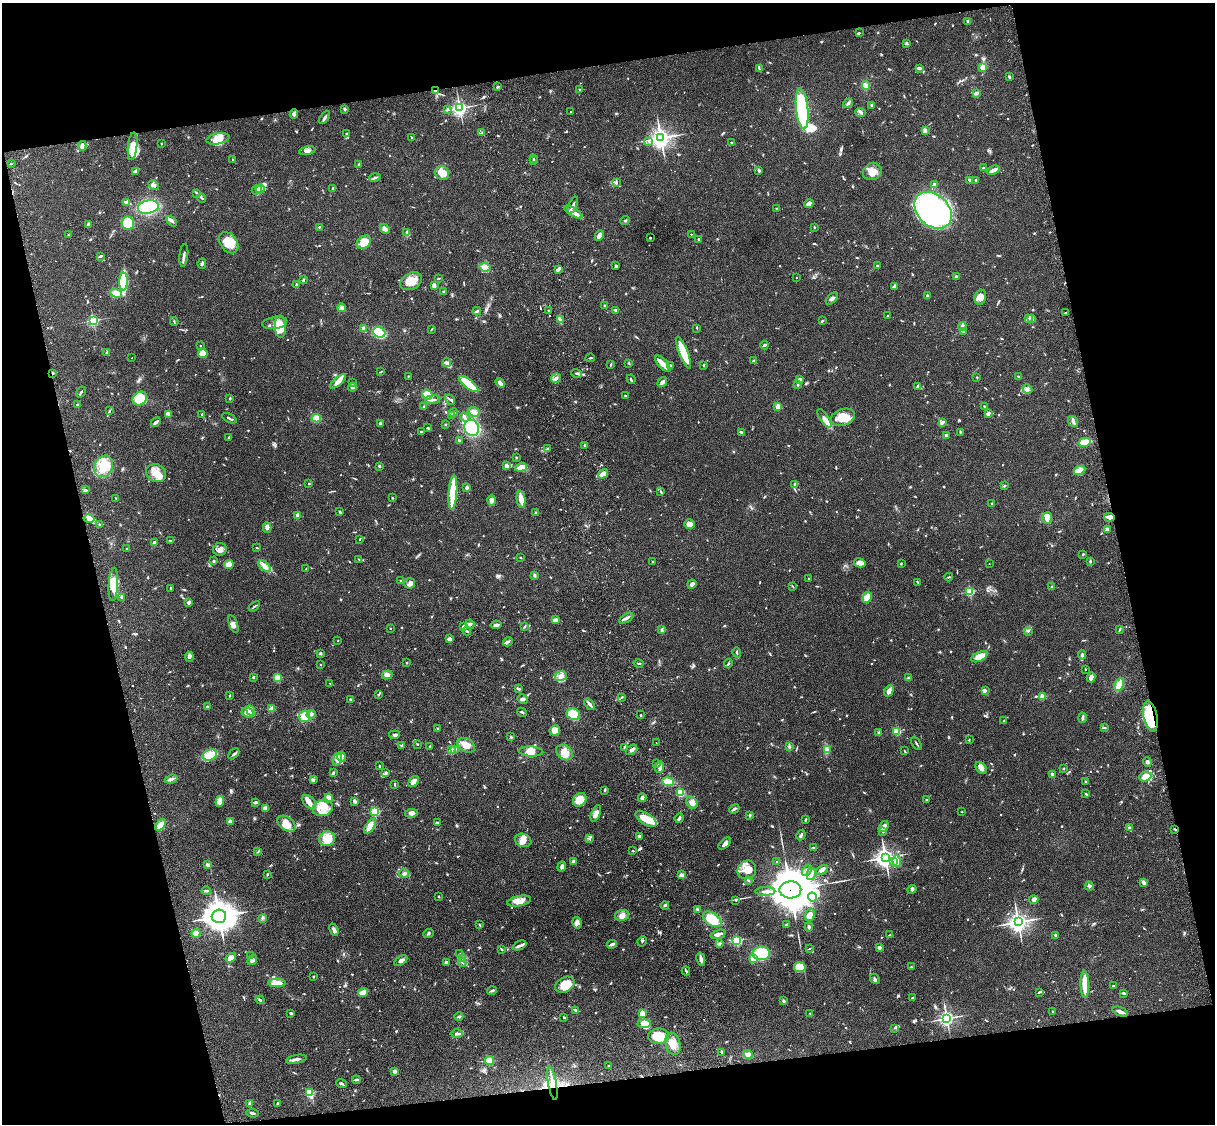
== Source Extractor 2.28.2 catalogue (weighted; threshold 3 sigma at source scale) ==
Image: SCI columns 121-4969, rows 277-4763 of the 5088 x 4927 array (HDU 1 of 3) = the unmasked area's bounding box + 8 px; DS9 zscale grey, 4 x 4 block average (1 PNG px = mean of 4 x 4 image px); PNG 1217 x 1126 px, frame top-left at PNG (2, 3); each listed source drawn as its Kron ellipse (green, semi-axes under 4 px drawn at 4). Shown black and unused: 25% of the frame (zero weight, under 3 of 4 exposures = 6% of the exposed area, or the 3 px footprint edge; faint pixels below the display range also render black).
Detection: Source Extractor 2.28.2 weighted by HDU 2 'WHT'. Background 0.0771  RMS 0.0058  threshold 0.0259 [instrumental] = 3 sigma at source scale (4.5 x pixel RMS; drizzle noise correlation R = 1.50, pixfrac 1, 0.05/0.05 arcsec/px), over >= 5 px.
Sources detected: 1041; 2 too faint to see at this stretch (4 x 4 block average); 3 inside a brighter object's white glare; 4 cosmic-ray / hot-pixel residue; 1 long thin detection or spike segment (spike, bleed or trail) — neither listed nor drawn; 26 coinciding with a brighter row at this scale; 62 inside a brighter listed object's ellipse — not listed separately; of the other 943, all 500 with FLUX_AUTO >= 2.33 (the completeness limit of this list) listed and drawn (443 fainter detections not listed), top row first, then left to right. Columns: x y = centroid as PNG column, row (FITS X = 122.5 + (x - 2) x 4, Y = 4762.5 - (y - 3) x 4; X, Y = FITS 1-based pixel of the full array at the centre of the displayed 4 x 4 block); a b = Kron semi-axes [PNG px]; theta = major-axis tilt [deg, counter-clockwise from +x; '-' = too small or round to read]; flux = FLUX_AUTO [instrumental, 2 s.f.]
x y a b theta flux
968 21 3 2 - 4.1
859 33 3 2 - 2.9
906 43 4 3 - 4.2
983 67 2 2 - 130
919 68 3 2 - 9.4
759 69 4 2 - 3.8
1009 77 3 2 - 6.4
866 85 4 3 - 15
498 87 3 2 - 4.3
580 89 3 2 - 3.3
435 90 3 2 - 2.5
976 93 3 2 - 18
848 103 5 3 - 6.2
872 105 3 2 - 3.8
460 108 3 3 - 820
345 109 3 2 - 6.7
802 109 21 6 -84 310
447 110 3 2 - 3.7
570 111 2 2 - 2.4
860 112 5 3 - 7
294 114 4 3 - 10
325 118 7 2 53 7.9
925 130 3 2 - 7.2
482 133 3 2 - 2.9
347 134 3 2 - 6.1
411 138 2 2 - 2.7
661 138 4 4 - 1700
218 139 12 5 10 56
649 142 4 2 - 3.9
731 142 3 2 - 2.5
161 143 2 2 - 2.3
82 146 5 3 - 23
133 146 14 4 84 47
307 151 8 3 11 10
534 158 2 2 - 2.5
233 159 3 2 - 2.7
533 160 3 2 - 2.7
11 164 2 2 - 2.4
359 164 3 2 - 5.5
983 168 2 2 - 12
759 170 4 2 - 6
993 170 6 2 24 20
135 171 4 3 - 5.8
872 172 9 8 - 44
442 173 7 6 - 51
375 178 6 2 18 5.8
970 180 4 2 - 4.7
976 180 2 2 - 3.5
616 183 3 2 - 3.2
153 185 5 3 - 7.7
934 185 2 2 - 46
333 188 3 2 - 5.7
260 189 4 3 - 10
257 190 5 3 - 10
197 194 4 2 - 4.6
201 198 5 2 - 4.8
126 202 3 3 - 4.4
809 204 5 3 - 17
573 205 9 2 65 11
148 207 10 6 10 260
777 208 3 2 - 2.7
933 210 21 15 -44 1200
573 212 10 3 -30 16
625 220 4 2 - 4.2
172 221 6 2 -47 7.5
128 223 6 6 - 84
88 224 4 3 - 4.6
319 227 2 2 - 3.3
814 227 2 2 - 2.6
385 229 6 3 -46 10
407 232 4 2 - 4
691 234 2 2 - 3.1
68 235 3 2 - 2.4
599 236 5 4 - 15
650 237 2 2 - 4
698 239 2 2 - 8.5
364 242 8 6 43 57
229 243 12 8 -52 64
184 255 11 2 83 11
101 256 3 2 - 5
202 264 5 2 - 6.5
877 265 2 2 - 2.7
616 266 2 2 - 7.8
485 267 5 4 - 14
558 269 3 3 - 6.2
956 276 2 2 - 3.8
438 278 4 2 - 3.4
796 278 2 2 - 2.5
304 280 3 2 - 5
411 281 12 8 27 42
123 282 9 3 88 260
297 285 2 2 - 22
434 285 3 2 - 4.3
895 286 4 3 - 6.7
443 291 2 2 - 6.7
116 293 6 4 -23 25
928 296 2 2 - 21
980 297 8 5 72 23
832 298 7 3 45 9.7
605 306 3 2 - 4.7
341 308 4 3 - 18
548 310 2 2 - 3
615 310 3 2 - 5.1
477 311 4 2 - 4.6
1065 313 2 2 - 3.3
887 316 2 2 - 4.5
1032 318 3 2 - 3.3
560 319 4 2 - 3.9
1028 319 3 2 - 4.4
93 320 2 2 - 550
174 321 4 2 - 3
822 321 4 2 - 4.9
275 323 12 6 9 24
280 326 11 5 -88 60
962 326 4 3 - 8.9
363 328 3 3 - 11
697 328 3 2 - 2.6
431 329 4 2 - 2.4
379 332 6 5 - 160
963 332 2 2 - 3.2
764 345 4 2 - 5.4
200 346 2 2 - 2.4
106 352 3 3 - 3.9
203 353 5 4 - 43
684 353 17 4 -68 95
132 358 2 2 - 2.5
590 358 5 2 - 3.6
753 361 2 2 - 4.9
447 363 5 3 - 6.8
629 363 3 2 - 2.4
663 364 10 4 -48 24
610 365 3 2 - 2.4
670 365 3 2 - 2.9
704 365 3 2 - 3.6
380 372 3 2 - 2.8
53 373 2 2 - 3.3
576 373 5 2 - 5.1
408 376 2 2 - 2.5
1019 376 3 2 - 3
977 377 2 2 - 2.5
556 378 5 3 - 11
631 379 5 2 - 3.4
800 379 2 2 - 42
338 381 10 4 42 24
662 382 5 3 - 8.8
352 383 2 2 - 2.9
500 383 5 2 - 15
469 384 12 4 -38 130
798 385 2 2 - 2.8
353 387 4 2 - 4.6
918 387 4 3 - 3.8
1027 389 5 3 - 8
81 392 6 2 58 4.5
427 395 5 4 - 44
625 395 2 2 - 2.8
140 398 7 6 - 89
230 398 3 2 - 2.9
433 400 7 2 7 7.7
450 400 6 2 -40 4.8
77 405 3 2 - 3.1
778 406 2 2 - 87
424 407 3 3 - 3.7
985 407 3 2 - 3.2
109 411 4 2 - 4
453 412 4 2 - 4.5
474 412 6 4 -21 18
168 414 4 3 - 6.3
988 414 3 2 - 11
202 415 4 2 - 5
451 415 3 2 - 2.4
465 417 5 3 - 6.8
843 417 12 8 17 52
229 418 8 2 -28 6.3
316 418 5 4 - 37
824 418 11 4 -55 19
156 422 5 3 - 7.7
943 422 4 2 - 7.6
1073 422 6 3 -54 9.6
380 423 2 2 - 25
445 424 2 2 - 3.8
427 428 3 2 - 2.4
472 428 8 7 - 190
421 431 2 2 - 2.6
741 432 3 2 - 5.7
960 432 3 2 - 2.5
946 435 4 2 - 7.8
229 437 3 2 - 3.3
459 440 4 2 - 5.2
1085 442 6 3 13 49
585 446 3 2 - 3.4
548 448 3 2 - 6
516 457 2 2 - 2.3
104 466 11 9 63 66
379 466 2 2 - 5.3
506 466 3 3 - 12
521 467 6 4 17 28
1079 470 6 4 26 36
156 473 10 8 -25 48
603 474 5 3 - 33
309 483 2 2 - 2.3
795 484 3 3 - 4.8
1004 486 4 2 - 4.1
467 487 2 2 - 16
85 490 2 2 - 2.4
661 492 4 2 - 3.9
453 493 17 3 86 160
116 498 2 2 - 3.3
392 498 2 2 - 2.4
521 499 8 3 -83 35
492 500 5 3 - 9.6
991 504 3 2 - 3.4
340 512 2 2 - 6.9
536 512 3 2 - 2.9
298 515 2 2 - 77
1109 517 5 4 - 15
1047 518 6 4 73 31
89 519 5 3 - 12
99 524 2 2 - 2.4
689 524 5 5 - 22
267 528 5 4 - 10
1107 529 3 3 - 17
170 540 3 2 - 2.4
360 540 3 2 - 2.8
154 543 2 2 - 14
257 548 2 2 - 2.9
127 549 3 2 - 2.4
220 549 7 6 - 18
1083 554 2 2 - 5.3
521 558 3 2 - 2.4
359 559 3 2 - 2.7
214 561 2 2 - 15
1090 561 3 2 - 5.5
652 562 2 2 - 3.4
860 563 6 4 -10 26
901 563 3 2 - 2.7
229 564 5 4 - 37
989 564 2 2 - 2.6
264 566 7 4 -43 17
306 569 2 2 - 2.5
534 575 3 3 - 4.5
949 577 4 2 - 3.2
809 578 2 2 - 5.2
401 580 2 2 - 2.6
917 582 3 2 - 2.8
410 583 5 5 - 11
113 584 17 4 87 63
692 584 5 3 - 12
793 586 4 2 - 3
1052 587 2 2 - 9.3
171 589 3 2 - 3
970 591 2 2 - 310
122 597 3 2 - 8.3
867 597 6 3 62 43
189 602 4 3 - 7.9
254 606 6 2 36 4.7
626 618 8 2 30 9.4
555 620 4 4 - 17
233 624 9 3 -70 13
470 624 5 3 - 6
496 625 5 3 - 7.7
524 626 4 2 - 3.6
463 627 3 3 - 7.3
390 628 2 2 - 6.9
1120 629 4 2 - 3
662 630 3 2 - 4.2
467 631 4 2 - 6.8
1028 631 2 2 - 2.3
449 639 4 3 - 11
338 641 2 2 - 3.2
508 642 5 2 - 5.5
737 652 5 2 - 4.1
321 653 3 2 - 4.4
1082 655 5 2 - 6.4
189 657 5 3 - 8.7
979 657 9 4 26 44
407 663 2 2 - 3.1
638 663 5 2 - 3.6
320 664 2 2 - 4.5
728 664 4 2 - 4.1
1085 669 2 2 - 3.1
387 675 5 4 - 9.5
561 676 6 5 - 18
253 677 2 2 - 4.8
1091 677 5 3 - 17
277 678 2 2 - 140
909 678 4 3 - 5
330 684 3 2 - 2.6
1119 685 6 3 61 70
518 688 3 2 - 10
985 690 4 3 - 5.8
889 691 6 4 60 17
379 694 4 2 - 4.4
230 695 3 2 - 3.4
1042 696 2 2 - 130
622 697 3 2 - 2.6
351 699 3 2 - 5.8
523 699 5 3 - 8
590 704 6 2 -51 8.9
207 707 2 2 - 28
272 709 3 3 - 19
251 711 5 2 - 45
522 712 5 2 - 4.6
248 713 6 4 -26 25
311 714 5 2 - 5.8
573 714 7 5 -25 58
641 715 2 2 - 3.6
305 716 6 5 - 46
1150 716 16 7 -78 140
1082 718 5 2 - 9.1
1004 721 3 2 - 3
1104 727 2 2 - 2.5
438 728 3 2 - 2.5
555 730 5 5 - 37
897 731 2 2 - 230
879 732 3 2 - 3.2
394 735 5 3 - 6.7
511 737 3 2 - 3.4
969 739 3 2 - 2.7
656 743 2 2 - 4.1
916 743 7 2 -60 4.9
418 744 2 2 - 4.9
402 745 4 2 - 2.9
466 745 9 6 -29 33
429 747 3 2 - 2.3
624 747 3 2 - 2.6
789 747 3 3 - 4.7
455 749 3 2 - 4.1
827 749 4 2 - 6.1
451 750 3 2 - 13
632 750 6 3 38 11
531 751 12 5 -3 29
905 751 3 2 - 3
565 752 9 7 -38 35
234 754 6 2 44 5.6
210 755 7 5 20 60
341 757 4 2 - 5.5
337 759 7 3 72 13
1147 762 4 3 - 7.3
657 764 2 2 - 2.5
379 766 3 2 - 2.8
660 767 6 3 70 10
981 768 7 4 -52 15
1063 768 2 2 - 3.3
333 773 4 2 - 5.8
385 773 2 2 - 2.4
1052 774 3 2 - 13
1145 777 6 5 - 32
171 779 6 3 18 8.9
313 779 2 2 - 3.2
1086 781 2 2 - 2.8
413 782 6 4 48 19
668 782 6 4 -10 65
395 784 4 2 - 3.6
605 790 3 2 - 3.6
680 793 3 3 - 84
1086 794 3 2 - 3.2
329 798 4 3 - 25
642 798 4 3 - 12
580 800 7 6 - 65
926 800 2 2 - 11
220 801 5 4 - 23
355 801 3 2 - 11
255 802 4 2 - 10
309 802 8 5 -48 19
692 803 6 5 - 19
265 808 3 3 - 20
323 808 10 8 11 57
734 809 5 2 - 7.4
375 812 2 2 - 300
962 812 2 2 - 3.1
411 813 6 4 8 11
596 813 9 4 67 21
750 815 2 2 - 4
679 818 4 2 - 8.1
646 819 12 5 -31 75
805 820 3 2 - 4.8
230 821 2 2 - 67
437 822 3 2 - 5.6
286 824 10 6 -36 34
160 825 6 4 51 30
370 826 8 4 56 36
883 827 6 3 53 23
1129 828 4 2 - 3.8
1174 829 3 2 - 2.8
883 831 3 2 - 4.3
801 835 5 2 - 7.5
639 836 4 3 - 6.8
590 838 3 2 - 2.9
327 839 8 7 - 53
523 840 8 6 -21 27
725 844 7 3 42 15
813 848 3 2 - 3
633 851 2 2 - 3.1
258 852 3 2 - 3
885 858 4 3 - 1700
777 861 3 2 - 2.8
893 861 3 2 - 4
897 861 5 3 - 21
573 862 4 3 - 8.3
208 865 3 2 - 14
562 866 5 3 - 7.4
747 870 10 9 - 36
807 870 6 3 55 9.7
822 870 6 3 24 10
404 873 5 3 - 8.1
267 874 3 2 - 3.1
811 874 6 2 77 9.5
681 875 3 3 - 12
749 881 4 2 - 2.6
1143 882 3 2 - 13
1089 886 5 3 - 6.8
912 889 4 4 - 6.1
790 890 11 8 2 16000
206 891 4 2 - 5.9
765 891 10 2 2 14
439 897 2 2 - 2.6
812 897 5 3 - 9.8
736 900 3 2 - 2.8
1034 900 5 4 - 13
519 901 12 5 11 29
665 906 4 2 - 3
697 909 3 2 - 4
622 915 7 5 10 24
810 915 7 4 73 17
219 916 7 6 - 4400
262 918 3 2 - 4.1
712 919 10 6 -35 74
1018 922 4 3 - 1700
577 923 6 4 -77 12
787 924 2 2 - 7.7
479 925 2 2 - 3.6
809 927 4 2 - 7.2
334 930 6 3 -69 8.7
196 933 4 4 - 21
428 934 5 2 - 3.4
718 934 8 3 15 11
890 935 3 2 - 4.4
1056 935 3 2 - 5.9
642 941 5 2 - 4.5
737 941 2 2 - 430
719 943 4 2 - 4.4
612 944 5 2 - 9.9
520 945 7 3 25 10
879 947 3 2 - 8.1
809 949 2 2 - 2.5
502 950 3 2 - 3.1
761 953 8 7 - 140
460 954 3 2 - 3.2
251 956 3 2 - 3.5
231 958 5 4 - 23
463 958 3 3 - 5.7
701 959 6 3 -77 14
753 959 2 2 - 180
252 960 5 3 - 8.8
401 961 7 4 33 10
446 962 3 3 - 7.5
462 962 4 2 - 5
800 967 6 5 - 68
911 967 3 2 - 2.4
686 971 4 2 - 5.3
313 976 3 2 - 2.5
875 979 5 2 - 5.9
277 983 8 4 -2 31
1085 984 14 3 -88 67
565 985 10 7 28 64
1113 985 3 2 - 2.4
492 991 5 2 - 6.9
363 992 5 2 - 58
1039 992 3 2 - 5.1
1124 993 4 2 - 7.2
912 997 2 2 - 3.2
260 1000 4 2 - 3.9
783 1001 3 3 - 5.3
576 1010 4 2 - 7.2
1053 1011 2 2 - 2.8
1120 1012 8 2 -21 15
291 1013 2 2 - 5.4
642 1013 2 2 - 99
810 1014 3 2 - 2.6
459 1017 4 2 - 4.5
564 1018 2 2 - 4
947 1018 3 3 - 1200
644 1024 7 4 6 25
895 1028 4 2 - 4.5
457 1034 6 3 -1 9.8
659 1036 10 7 1 70
673 1044 11 7 -77 40
722 1052 3 2 - 6
748 1054 4 2 - 22
296 1059 10 3 11 13
490 1060 4 4 - 29
609 1066 3 2 - 4.8
394 1071 3 3 - 7.2
356 1080 4 2 - 7.1
341 1083 5 2 - 4.6
552 1083 17 3 -80 31
309 1093 3 2 - 280
277 1103 2 2 - 4.9
250 1104 3 3 - 8.8
252 1113 6 2 -8 5.7
Overlapping masked pixels (flux is a lower limit): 5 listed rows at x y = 435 90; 1150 716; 1174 829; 790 890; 552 1083
Diffuse or blended objects may show on this block-average render without a row.